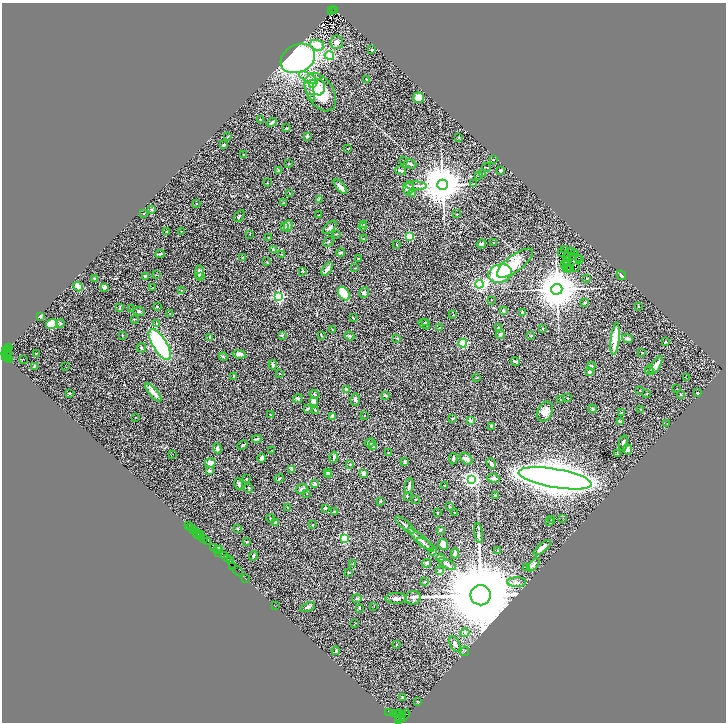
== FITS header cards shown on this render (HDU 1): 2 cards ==
NAXIS1  =                 1448
NAXIS2  =                 1440

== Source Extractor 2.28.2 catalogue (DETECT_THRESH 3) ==
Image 1448 x 1440 px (HDU 1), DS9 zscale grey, zoomed out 1/2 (1 PNG px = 2 x 2 image px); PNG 728 x 724 px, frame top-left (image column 1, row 1439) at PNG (2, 3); each listed source drawn as its Kron ellipse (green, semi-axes under 4 px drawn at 4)
Background 0.898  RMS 0.059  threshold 0.177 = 3 sigma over >= 5 px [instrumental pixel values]
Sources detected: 374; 53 cannot appear on this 1/2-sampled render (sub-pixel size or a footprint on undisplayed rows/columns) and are neither listed nor drawn; the other 321 listed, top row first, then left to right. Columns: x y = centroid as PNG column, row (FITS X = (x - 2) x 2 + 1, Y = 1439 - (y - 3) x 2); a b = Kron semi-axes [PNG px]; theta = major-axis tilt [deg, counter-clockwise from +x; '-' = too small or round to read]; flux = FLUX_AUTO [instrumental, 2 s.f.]
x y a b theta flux
333 10 2 1 - 100
332 11 2 1 - 130
335 11 3 2 - 230
337 42 7 6 - 61
317 45 7 5 -19 180
372 50 2 2 - 22
329 55 4 3 - 360
298 58 18 13 28 2600
308 78 10 4 -28 63
367 80 4 2 - 13
312 84 4 3 - 110
319 87 8 6 86 67
320 92 21 13 -58 370
312 97 2 2 - 6.9
418 98 5 5 - 110
261 120 3 2 - 8.6
272 123 5 2 - 24
286 128 2 2 - 13
307 136 3 2 - 25
228 137 3 2 - 6.2
459 137 3 2 - 6.8
224 145 4 2 - 19
348 149 3 2 - 5.2
244 154 3 2 - 7.4
493 159 2 2 - 4.9
403 161 2 2 - 4.5
289 164 2 2 - 4.4
410 164 6 3 -21 20
487 167 4 2 - 6.2
279 170 4 3 - 12
400 170 5 3 - 18
501 171 3 2 - 18
483 174 3 3 - 8.3
479 176 2 2 - 4.7
267 182 2 1 - 2.9
474 184 3 2 - 7.2
442 185 5 5 - 52000
416 186 10 2 -2 21
340 187 9 3 -50 59
408 188 6 5 - 80
289 193 3 1 - 5.4
413 193 2 2 - 71
319 199 4 2 - 6.7
283 203 3 2 - 5.4
196 204 2 2 - 4.4
152 210 3 3 - 18
144 213 2 2 - 11
457 214 3 2 - 4.9
318 215 2 2 - 4.2
239 216 7 2 54 15
363 225 3 2 - 13
288 226 5 4 - 46
363 226 4 3 - 14
284 227 2 2 - 5
330 227 8 4 44 23
167 231 2 1 - 3.5
181 232 2 2 - 3.3
250 234 3 2 - 5.2
336 234 4 2 - 5.6
409 236 3 3 - 580
268 237 3 2 - 6.9
363 239 4 2 - 5
328 241 6 2 46 11
494 243 3 2 - 5.7
481 244 5 4 - 26
397 245 2 2 - 4.4
564 249 3 1 - 4.2
273 250 3 3 - 19
571 252 2 1 - 2.8
341 253 4 2 - 44
562 253 3 1 - 1.6
160 254 5 2 - 18
282 254 2 2 - 5.8
575 254 3 1 - 1.8
243 257 3 2 - 7.7
566 257 2 1 - 5
572 257 3 1 - 1.6
579 258 3 1 - 0.98
359 259 3 2 - 5.7
579 260 2 2 - 16
568 261 2 1 - 3.4
267 262 3 2 - 3.8
566 262 2 1 - 3.4
515 263 21 8 37 170
565 265 2 1 - 1.4
355 268 3 1 - 4.6
567 268 2 1 - 2.2
570 268 2 1 - 3.7
575 268 3 1 - 3.9
327 269 8 2 57 47
568 270 2 1 - 4.3
303 271 2 2 - 7.6
199 272 7 4 78 45
500 273 12 9 18 1000
156 275 3 1 - 4.5
621 275 5 2 - 15
201 276 2 2 - 34
145 277 4 3 - 39
94 278 3 2 - 19
587 278 2 2 - 9.3
479 284 4 3 - 1900
78 287 5 3 - 160
104 288 3 3 - 67
152 288 3 1 - 4.5
557 289 5 5 - 49000
181 290 2 1 - 3.1
364 293 5 4 - 27
344 294 7 5 -53 390
279 297 3 3 - 1600
491 300 2 1 - 3.3
585 302 3 2 - 12
120 307 4 1 - 9.3
157 307 3 2 - 10
638 307 2 2 - 3.6
132 309 2 2 - 6.7
139 311 6 3 -12 14
503 311 3 2 - 13
170 313 2 1 - 3.2
522 313 4 3 - 37
453 315 4 2 - 7.9
40 316 3 3 - 11
353 318 2 2 - 5.6
134 319 4 2 - 6.6
426 322 3 2 - 6.5
60 323 4 4 - 15
52 324 6 4 15 250
156 324 3 3 - 8.6
424 324 6 2 -36 14
440 328 3 2 - 7.3
499 328 3 3 - 6.3
543 328 3 2 - 7.7
333 330 4 2 - 5.6
500 334 4 3 - 17
122 335 3 2 - 5
282 335 3 2 - 7.4
321 335 2 2 - 6.7
350 336 5 4 - 18
531 336 3 2 - 9.9
210 337 3 2 - 8.8
397 338 3 3 - 11
615 339 16 4 84 270
627 339 5 3 - 25
665 342 4 3 - 8.7
463 343 4 3 - 950
160 344 18 7 -58 1100
9 347 2 1 - 37
141 348 4 3 - 10
8 349 3 2 - 110
6 351 3 2 - 140
8 352 3 2 - 200
642 352 2 2 - 4.9
6 353 5 2 - 300
36 353 3 2 - 5.5
239 354 6 3 -7 41
7 355 3 2 - 91
6 357 2 2 - 18
223 357 4 2 - 8.1
8 358 2 2 - 42
9 360 2 1 - 290
23 360 2 1 - 20
515 361 5 3 - 18
273 365 4 3 - 16
34 366 2 2 - 6.2
591 366 4 3 - 19
656 366 11 4 57 110
66 367 2 1 - 4.1
649 370 4 2 - 10
589 372 2 2 - 55
279 373 2 2 - 9
234 376 3 2 - 8.4
477 378 3 2 - 5.7
686 378 2 1 - 39
346 389 3 3 - 16
677 389 2 2 - 3.8
640 391 2 2 - 4.2
153 392 11 4 -49 99
69 393 2 2 - 46
697 393 3 2 - 6.7
314 394 5 2 - 10
647 394 3 2 - 5.6
680 394 2 2 - 5.7
386 395 3 3 - 14
568 398 2 2 - 4.3
298 399 5 4 - 18
355 399 6 4 81 21
561 400 2 1 - 3.7
313 401 4 3 - 64
307 409 4 2 - 21
592 409 4 3 - 15
641 409 3 2 - 3.6
315 410 3 2 - 9.6
545 412 10 7 66 77
622 413 3 2 - 17
270 415 3 2 - 7.5
333 416 2 2 - 130
364 416 2 2 - 3.3
135 417 2 1 - 3.3
453 418 4 2 - 6.8
470 420 2 2 - 72
620 422 3 2 - 26
667 423 2 1 - 3.5
491 426 2 2 - 13
257 439 5 3 - 12
370 443 6 4 13 22
623 443 8 3 79 24
242 445 6 2 43 9.3
373 446 4 3 - 39
217 448 5 3 - 18
628 449 5 4 - 36
272 451 2 2 - 4.2
389 452 2 2 - 5.9
617 453 2 1 - 3.3
173 454 2 1 - 11
334 457 5 3 - 33
262 458 4 3 - 35
453 459 6 3 83 21
466 459 7 4 -43 48
405 461 3 3 - 29
210 463 5 4 - 52
349 464 3 3 - 6.1
491 464 6 3 -61 32
292 469 4 3 - 37
210 471 4 3 - 24
328 473 4 2 - 28
364 474 3 3 - 85
329 475 3 3 - 64
279 478 5 2 - 18
493 478 6 4 -14 25
555 478 37 9 -10 22000
246 479 3 2 - 9.8
471 479 4 3 - 3700
239 484 6 3 -73 15
315 484 3 2 - 36
409 486 7 2 79 30
445 486 2 2 - 7.8
249 488 5 3 - 14
302 489 6 4 15 27
307 493 2 2 - 3.6
407 496 3 2 - 14
496 496 3 2 - 15
416 499 3 2 - 4.2
380 501 3 2 - 10
449 506 3 2 - 5.2
288 508 2 2 - 8.2
325 508 3 2 - 18
334 512 3 2 - 13
438 513 3 3 - 4.7
454 513 2 1 - 6
271 518 4 2 - 8.5
563 518 2 1 - 3.1
552 520 3 2 - 11
550 521 3 2 - 9.3
276 522 3 3 - 21
313 525 3 2 - 5.3
405 525 12 2 -41 27
189 526 2 1 - 40
191 527 2 1 - 69
237 529 3 2 - 19
194 530 2 1 - 12
440 530 4 2 - 11
196 532 3 2 - 130
479 533 10 2 -81 21
198 534 2 2 - 100
200 535 3 1 - 99
201 536 4 1 - 130
345 538 3 3 - 730
204 539 3 1 - 98
421 540 17 3 -42 60
208 541 3 2 - 18
247 542 2 2 - 6
425 544 9 3 -32 32
443 544 5 4 - 79
214 548 3 3 - 220
542 548 10 4 40 65
218 549 2 1 - 98
220 550 2 1 - 150
433 551 5 2 - 9.1
498 551 4 3 - 15
219 553 4 1 - 150
455 553 5 3 - 35
225 556 2 2 - 160
254 556 5 3 - 16
228 558 4 2 - 330
440 558 4 3 - 14
231 561 3 1 - 41
427 563 4 4 - 18
353 564 3 2 - 4.9
447 564 10 3 -28 32
533 565 8 4 48 27
233 566 3 1 - 37
526 567 3 2 - 5.9
440 570 2 2 - 12
238 571 6 2 -43 92
349 572 2 2 - 7.4
246 578 2 1 - 64
424 582 3 2 - 5.7
517 582 9 5 1 43
481 595 10 10 - 200000
357 598 5 3 - 13
396 598 10 5 -1 42
413 598 7 7 - 37
275 606 2 1 - 3.2
374 606 3 2 - 3
308 607 8 3 20 25
359 608 4 2 - 11
354 624 3 2 - 4.1
465 632 5 3 - 16
455 644 8 5 -64 36
396 645 2 2 - 7.5
336 651 4 3 - 9.2
465 651 5 2 - 6.6
402 698 3 2 - 5.6
417 701 3 2 - 4.1
389 712 2 1 - 32
394 713 3 1 - 68
397 713 2 1 - 130
399 714 4 3 - 390
402 715 2 1 - 58
404 715 7 3 51 370
400 717 5 3 - 200
398 720 3 1 - 41
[53 sub-pixel or undisplayed-footprint detections neither listed nor drawn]